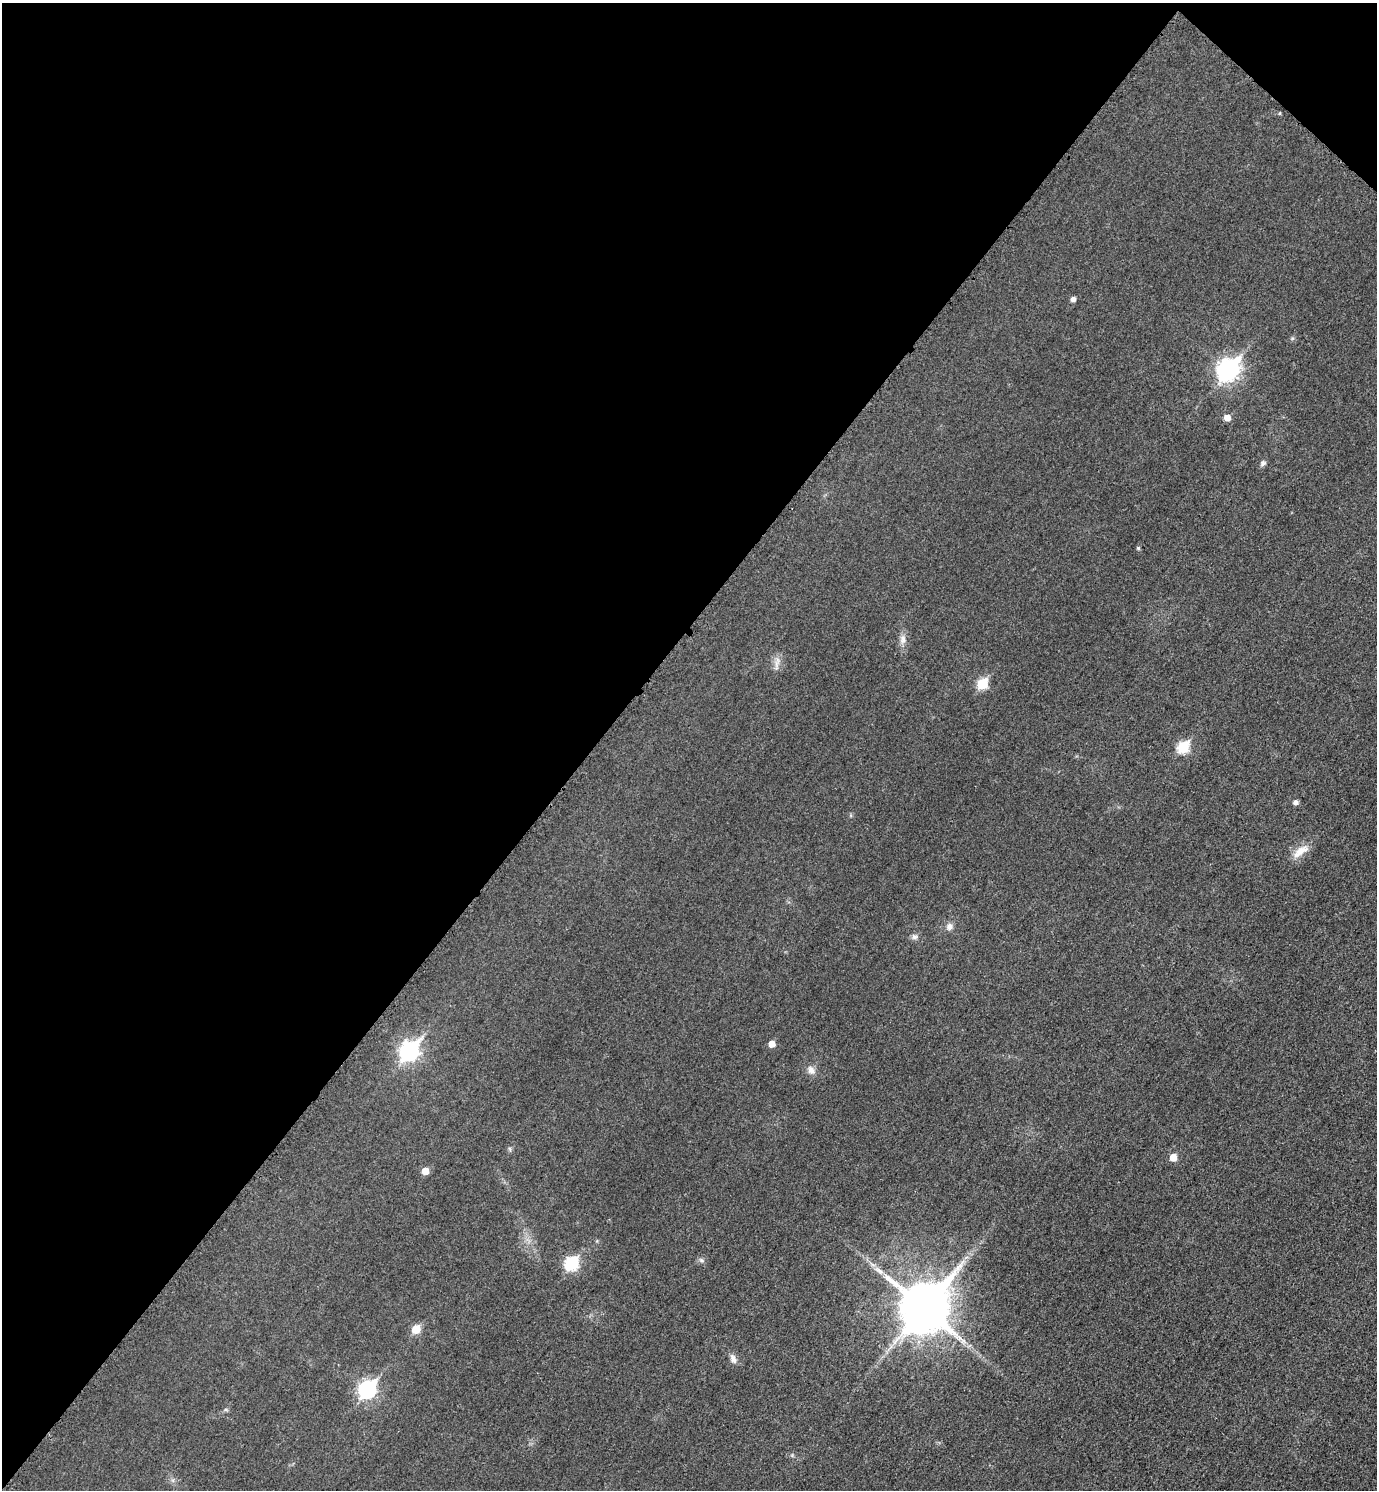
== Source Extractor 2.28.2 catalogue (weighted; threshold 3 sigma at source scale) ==
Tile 2 of 4 x 4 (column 2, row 1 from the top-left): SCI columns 1547-2921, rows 4487-5974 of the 5989 x 5986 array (HDU 1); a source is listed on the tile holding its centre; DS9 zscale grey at full resolution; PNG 1379 x 1492 px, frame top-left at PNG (2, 3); no overlay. Shown black and unused: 44% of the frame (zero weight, under 3 of 5 exposures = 2% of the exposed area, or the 3 px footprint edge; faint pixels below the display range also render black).
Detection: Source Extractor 2.28.2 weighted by HDU 2 'WHT'; one run over the whole footprint, this tile lists its part. Background 0.0302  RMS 0.0055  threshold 0.0246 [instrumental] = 3 sigma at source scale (4.5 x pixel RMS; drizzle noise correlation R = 1.50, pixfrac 1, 0.05/0.05 arcsec/px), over >= 5 px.
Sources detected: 26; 1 long thin detection or spike segment (spike, bleed or trail) — not listed; the other 25 listed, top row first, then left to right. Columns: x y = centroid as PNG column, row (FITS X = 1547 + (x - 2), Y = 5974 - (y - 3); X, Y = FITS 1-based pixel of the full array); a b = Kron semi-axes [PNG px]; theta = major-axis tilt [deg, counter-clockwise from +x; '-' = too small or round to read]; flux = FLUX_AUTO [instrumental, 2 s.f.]
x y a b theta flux
1073 299 5 5 - 2.2
1228 370 10 8 47 280
1227 418 6 5 - 5.4
1263 463 8 6 42 1.5
1138 548 4 4 - 0.76
903 639 13 8 83 3.4
777 663 23 5 81 3.1
982 684 6 6 - 30
1183 747 7 6 - 38
1295 802 5 5 - 2.1
1301 851 26 10 35 7.5
949 926 9 8 - 2.8
914 937 8 7 - 1.8
771 1044 5 5 - 5.9
409 1051 10 8 49 190
811 1070 12 9 -58 3.4
510 1149 6 4 -71 0.84
1173 1157 6 5 - 7.8
425 1171 5 5 - 7.3
702 1260 8 5 -28 1.4
571 1263 8 7 - 54
924 1307 17 14 59 2900
416 1329 6 6 - 14
733 1359 13 7 -63 2.9
367 1389 9 7 47 140